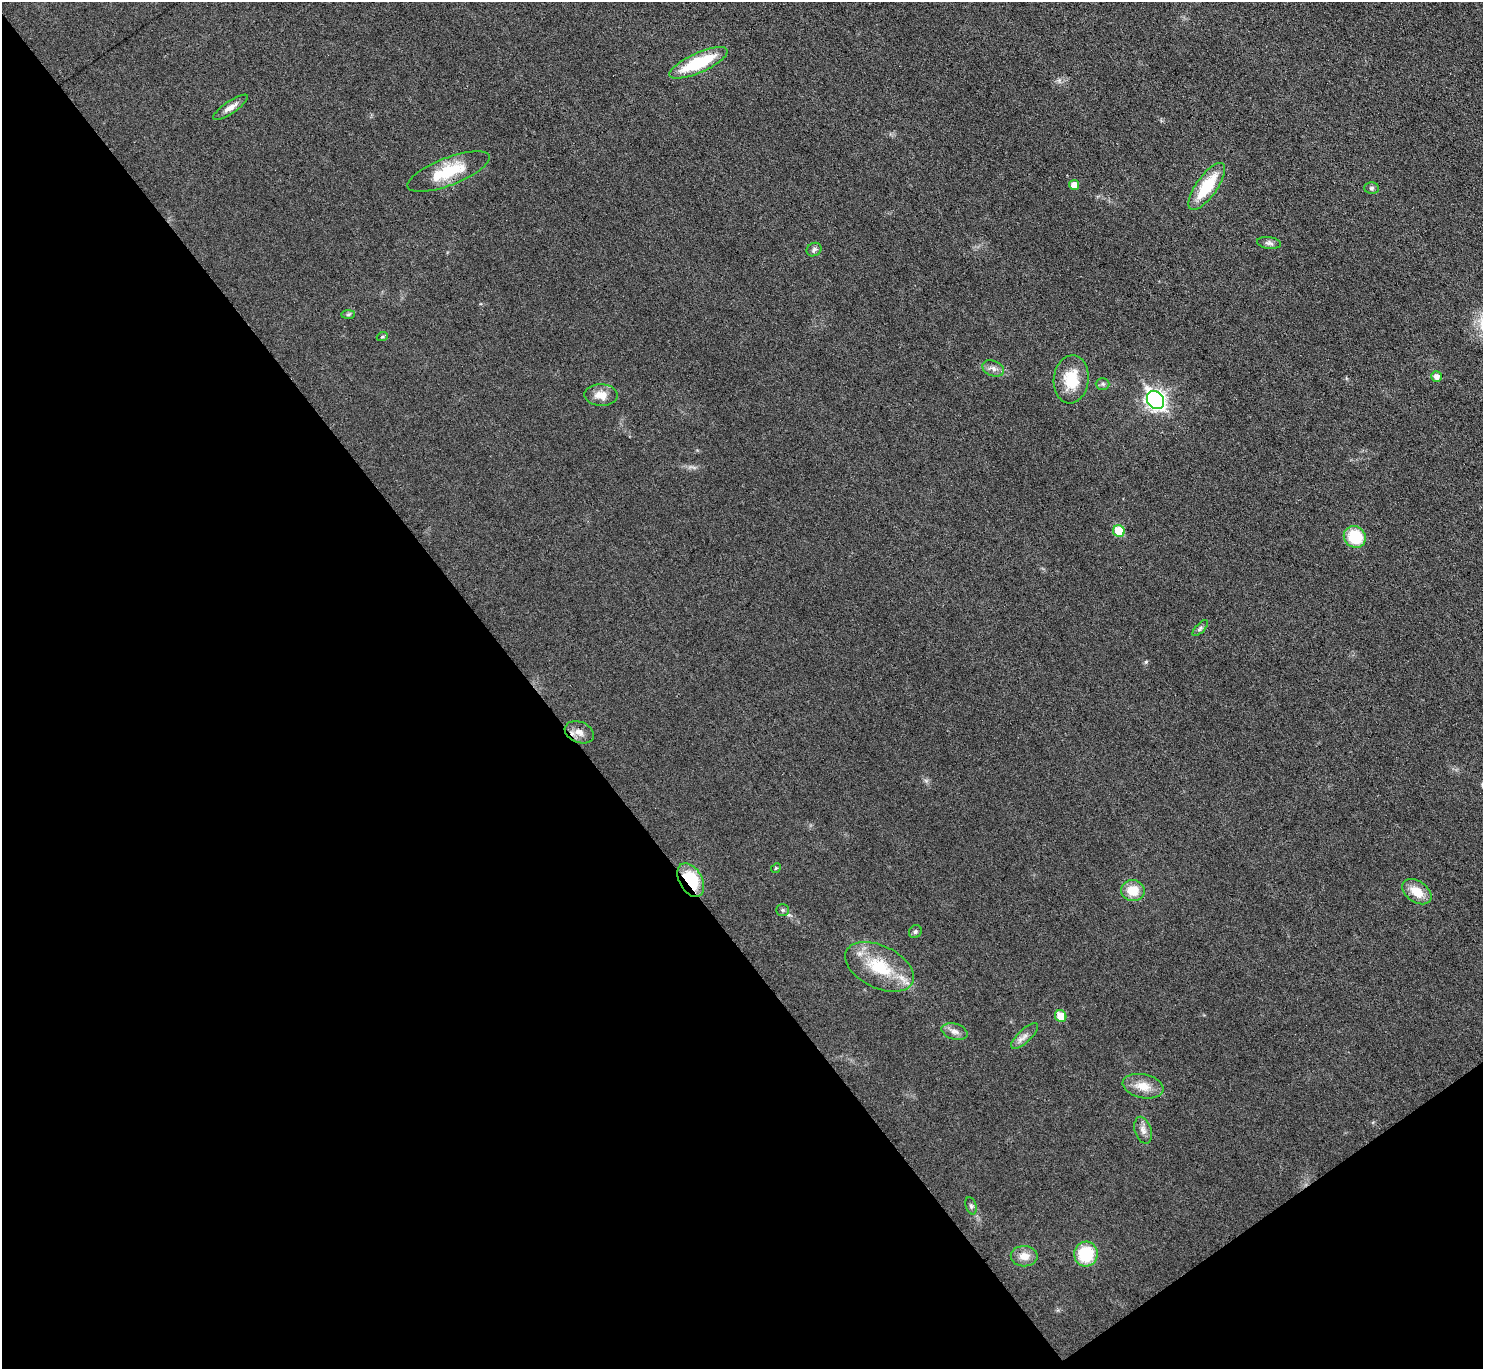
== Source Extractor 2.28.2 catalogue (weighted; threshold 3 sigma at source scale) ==
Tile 14 of 4 x 4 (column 2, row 4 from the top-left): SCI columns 1482-2962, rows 156-1522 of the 5926 x 5921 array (HDU 1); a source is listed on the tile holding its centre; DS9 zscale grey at full resolution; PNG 1485 x 1371 px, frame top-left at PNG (2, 2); each listed source drawn as its Kron ellipse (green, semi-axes under 4 px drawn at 4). Shown black and unused: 39% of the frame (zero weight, under 3 of 6 exposures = <1% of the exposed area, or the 3 px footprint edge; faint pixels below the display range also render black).
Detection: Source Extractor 2.28.2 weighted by HDU 2 'WHT'; one run over the whole footprint, this tile lists its part. Background 0.0346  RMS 0.004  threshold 0.0163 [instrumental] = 3 sigma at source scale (4.09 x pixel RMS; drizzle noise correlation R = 1.36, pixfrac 0.8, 0.05/0.05 arcsec/px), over >= 5 px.
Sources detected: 36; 1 inside a brighter listed object's ellipse — not listed separately; the other 35 listed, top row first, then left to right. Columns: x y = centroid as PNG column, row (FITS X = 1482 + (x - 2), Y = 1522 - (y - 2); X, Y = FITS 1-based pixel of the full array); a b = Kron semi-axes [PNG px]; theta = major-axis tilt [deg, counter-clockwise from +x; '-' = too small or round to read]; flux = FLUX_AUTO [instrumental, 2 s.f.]
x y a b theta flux
698 63 31 10 24 21
230 107 20 6 34 2.6
448 172 43 13 21 15
1074 185 5 5 - 3.4
1207 186 28 10 54 16
1372 188 7 5 1 0.83
1269 243 12 6 -7 1.3
814 250 8 6 32 1.1
348 315 7 4 1 0.67
382 337 5 3 - 0.43
993 368 11 7 -23 1.9
1436 377 5 5 - 2.1
1071 379 24 17 83 11
1103 384 7 6 - 0.82
601 395 17 10 -2 4.3
1155 400 9 8 - 150
1119 531 6 5 - 12
1355 537 11 10 - 15
1200 628 10 4 46 0.88
579 732 15 10 -22 3.4
776 868 5 4 - 0.46
691 880 18 11 -61 17
1133 891 12 10 -9 7.5
1417 892 16 10 -34 6.4
782 910 6 5 - 0.66
915 932 7 6 - 0.75
879 967 37 21 -26 18
1061 1016 6 5 - 6.8
954 1032 13 8 -16 2.1
1025 1036 17 6 43 2.3
1143 1086 21 12 -11 5.8
1143 1130 14 8 -73 2.4
971 1206 9 5 -73 0.89
1086 1254 12 12 - 16
1024 1256 13 10 -1 3.7
Overlapping masked pixels (flux is a lower limit): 1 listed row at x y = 691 880
Unlisted compact peaks at least as high as the median listed source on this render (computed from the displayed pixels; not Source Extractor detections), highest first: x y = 1146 662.